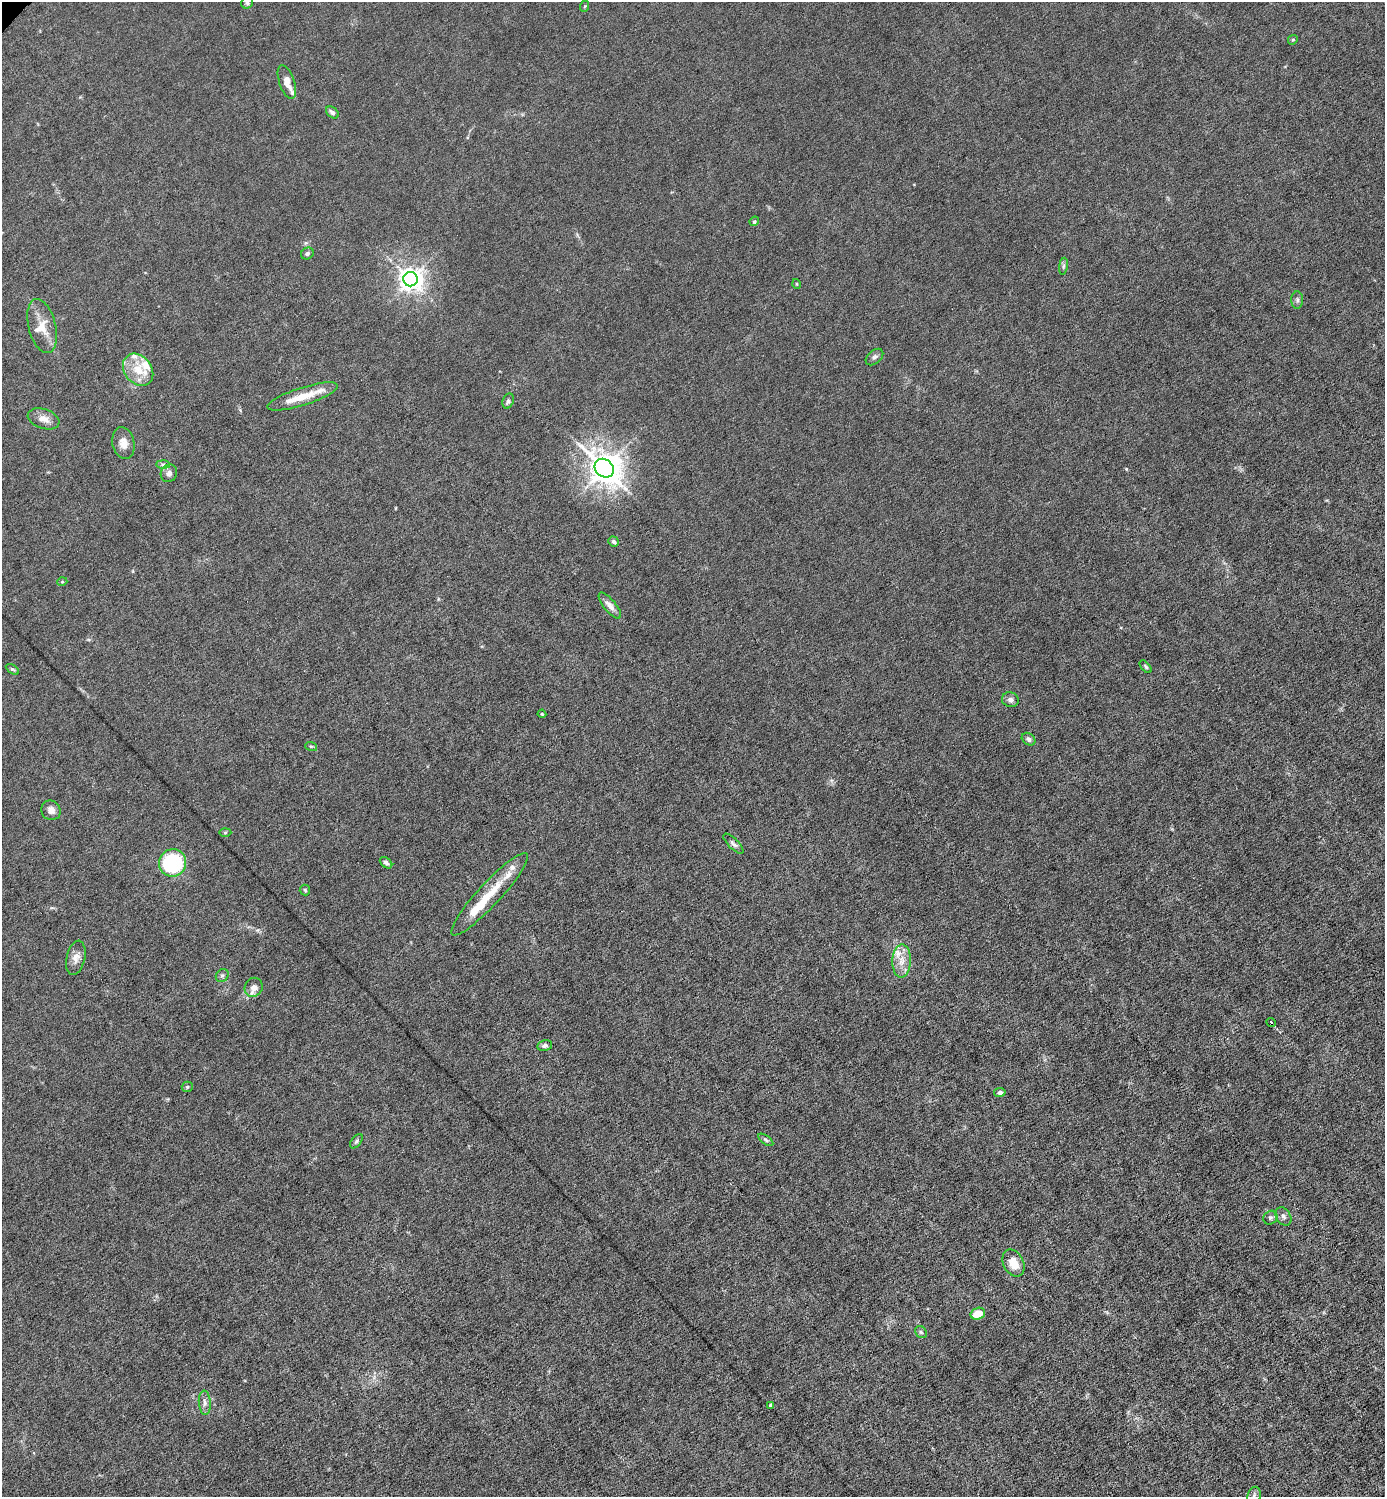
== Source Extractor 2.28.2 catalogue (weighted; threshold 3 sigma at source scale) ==
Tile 6 of 4 x 4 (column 2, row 2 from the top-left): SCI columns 1537-2919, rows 2991-4485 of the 5980 x 5980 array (HDU 1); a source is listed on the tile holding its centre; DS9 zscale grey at full resolution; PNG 1387 x 1499 px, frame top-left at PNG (2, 2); each listed source drawn as its Kron ellipse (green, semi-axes under 4 px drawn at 4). Shown black and unused: <1% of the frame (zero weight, under 6 of 12 exposures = <1% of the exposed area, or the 3 px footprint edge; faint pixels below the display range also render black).
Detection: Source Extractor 2.28.2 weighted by HDU 2 'WHT'; one run over the whole footprint, this tile lists its part. Background 0.0143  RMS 0.003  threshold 0.0125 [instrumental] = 3 sigma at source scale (4.09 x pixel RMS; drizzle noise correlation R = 1.36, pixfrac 0.8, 0.05/0.05 arcsec/px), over >= 5 px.
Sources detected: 65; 10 inside a brighter listed object's ellipse — not listed separately; the other 55 listed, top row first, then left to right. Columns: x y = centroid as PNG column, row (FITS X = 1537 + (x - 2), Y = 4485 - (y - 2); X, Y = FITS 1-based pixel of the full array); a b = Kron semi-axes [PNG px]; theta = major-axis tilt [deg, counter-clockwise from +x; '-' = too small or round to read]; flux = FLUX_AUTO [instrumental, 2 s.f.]
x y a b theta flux
247 3 6 5 - 0.56
585 6 6 3 70 0.27
1293 40 5 4 - 0.35
287 82 17 7 -71 2.8
332 112 7 5 -39 0.89
754 221 5 4 - 0.37
307 253 6 5 - 0.67
1063 266 8 4 81 0.58
410 279 7 7 - 240
797 284 5 3 - 0.23
1297 300 8 6 -89 0.75
42 326 27 13 -76 4.8
874 357 10 6 41 0.89
138 370 17 13 -51 5.7
303 396 37 9 18 6.7
508 401 8 5 70 0.68
43 419 16 9 -18 2.3
123 443 16 11 -79 2.6
163 465 7 4 -2 0.6
604 468 10 8 -40 440
169 473 9 8 - 1.1
613 541 5 5 - 0.83
62 582 5 3 - 0.25
610 606 16 6 -51 1.6
1146 667 7 4 -49 0.44
12 669 7 4 -30 0.41
1010 700 8 7 - 1
542 714 4 4 - 0.33
1029 739 7 5 -37 0.91
311 746 6 3 -18 0.34
51 810 10 9 - 1.6
225 832 6 4 2 0.32
733 844 13 5 -45 0.86
172 863 14 13 - 30
386 863 7 4 -39 0.68
305 890 5 5 - 0.43
490 894 55 11 47 9.2
76 958 17 9 78 2.2
902 961 17 9 88 3.3
222 975 7 6 - 0.67
254 987 10 9 - 2.1
1271 1022 5 3 - 2.8
545 1046 7 5 12 0.88
187 1087 5 5 - 0.5
1000 1092 6 4 11 0.78
766 1140 9 4 -36 0.54
356 1141 8 5 54 0.51
1283 1216 10 7 -57 1
1270 1218 7 6 - 0.73
1013 1263 14 10 -62 4.1
978 1314 7 5 17 4.2
921 1332 6 5 - 0.54
205 1403 12 6 -86 1.2
771 1405 4 4 - 0.96
1254 1496 9 6 75 0.88
Isophote crosses this tile's border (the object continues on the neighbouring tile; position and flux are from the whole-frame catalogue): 2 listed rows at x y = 247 3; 1254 1496